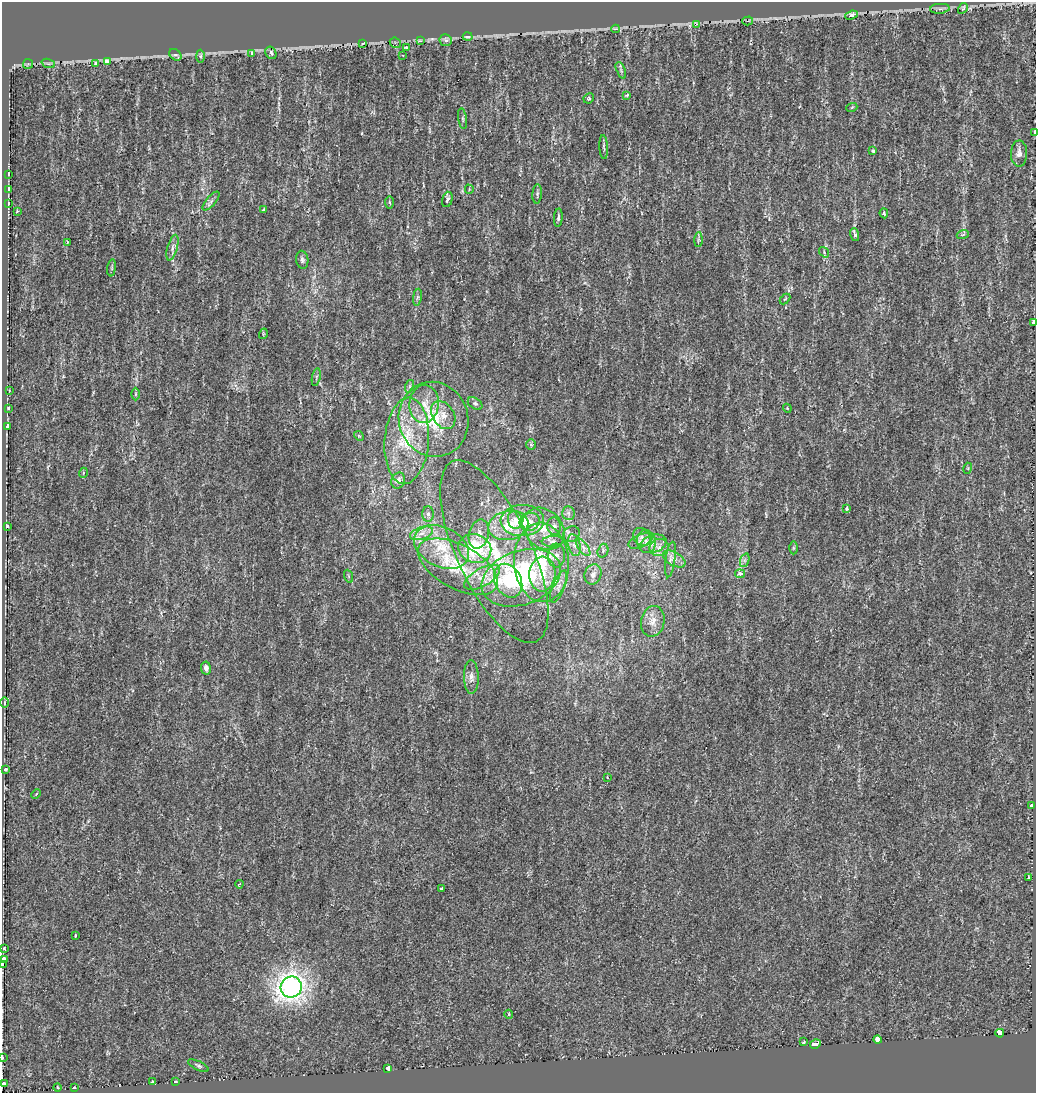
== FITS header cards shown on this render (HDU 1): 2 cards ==
NAXIS1  =                 1034
NAXIS2  =                 1091

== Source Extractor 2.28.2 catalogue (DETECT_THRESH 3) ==
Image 1034 x 1091 px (HDU 1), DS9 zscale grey, 1 PNG px = 1 image px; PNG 1038 x 1095 px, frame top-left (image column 1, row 1091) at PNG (2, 2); each listed source drawn as its Kron ellipse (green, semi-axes under 4 px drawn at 4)
Background 1.16e-05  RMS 0.0022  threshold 0.0066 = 3 sigma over >= 5 px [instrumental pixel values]
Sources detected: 140; all 140 listed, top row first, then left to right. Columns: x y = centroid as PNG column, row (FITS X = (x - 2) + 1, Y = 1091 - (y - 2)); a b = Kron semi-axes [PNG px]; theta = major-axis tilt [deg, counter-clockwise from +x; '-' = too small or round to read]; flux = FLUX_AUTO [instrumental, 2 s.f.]
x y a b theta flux
963 8 6 4 58 0.28
940 9 10 5 5 0.37
851 15 6 4 21 0.89
748 21 5 4 - 0.2
697 24 3 3 - 0.33
616 29 4 3 - 0.6
468 37 5 4 - 0.53
446 40 6 6 - 0.41
420 41 4 2 - 0.25
363 43 4 3 - 0.44
395 43 6 5 - 0.21
406 47 3 3 - 0.19
271 53 7 5 -61 0.35
252 54 4 3 - 2.1
175 55 7 5 -41 0.56
403 55 2 2 - 0.095
200 56 6 4 -89 0.28
108 61 3 3 - 22
48 63 7 4 -19 0.24
96 63 4 3 - 0.82
28 64 5 5 - 0.26
621 70 9 4 -68 0.35
627 95 3 2 - 0.3
589 98 5 5 - 0.21
852 107 5 3 - 0.14
463 119 10 4 -81 0.26
1034 132 4 2 - 0.77
604 147 12 3 -87 0.31
873 151 4 3 - 0.26
1019 153 13 8 89 1.1
8 174 3 3 - 0.42
469 189 4 3 - 0.14
8 190 4 3 - 0.69
537 194 9 4 87 0.32
447 199 8 5 74 0.53
211 201 12 4 50 0.5
8 203 3 3 - 0.43
389 203 6 4 -86 0.22
263 210 3 3 - 0.19
17 211 3 2 - 0.13
884 213 5 3 - 0.28
558 218 9 4 86 0.41
963 234 6 3 20 0.19
855 235 6 3 -73 0.43
698 240 7 4 90 0.29
67 242 3 2 - 0.4
172 248 13 5 73 0.63
824 252 6 4 -53 0.21
302 260 9 6 -81 0.4
112 268 9 4 82 0.27
417 297 8 4 81 0.35
785 299 6 3 44 0.17
1034 323 4 3 - 1.9
263 334 5 3 - 0.13
316 377 9 3 79 0.21
410 386 6 4 71 0.24
9 391 3 2 - 0.096
135 394 6 4 90 0.23
475 403 8 5 -35 0.31
424 404 19 14 86 2.5
8 408 3 3 - 0.28
787 408 4 3 - 0.11
443 415 15 10 -57 1.4
434 419 38 34 -71 11
7 426 4 3 - 3.6
359 436 5 4 - 0.18
407 441 43 22 86 9
531 445 5 5 - 0.2
968 468 5 3 - 0.16
83 473 5 3 - 0.13
398 481 8 7 - 0.97
847 509 3 3 - 0.46
568 513 7 6 - 0.41
428 514 8 5 -89 0.41
515 520 9 7 -78 0.71
522 521 22 15 3 4
530 522 10 9 - 1.2
508 525 20 14 12 4.4
7 526 3 3 - 0.87
554 526 9 7 -84 0.62
543 529 23 18 -45 4.2
421 533 12 6 18 0.98
479 534 15 10 76 1.3
571 534 9 7 36 0.59
642 537 10 8 -52 0.69
553 541 11 5 3 0.55
640 541 12 6 23 0.7
646 541 11 9 -79 1.1
653 544 14 8 18 1.1
574 545 11 6 -76 0.77
441 547 29 20 -26 6.2
583 547 10 5 -55 0.67
659 548 10 8 12 0.94
793 548 6 4 -90 0.22
475 549 17 14 -19 8.6
603 551 7 5 72 0.31
494 552 99 37 -65 18
556 556 12 8 87 0.87
670 559 18 5 82 0.73
674 559 12 6 -29 0.82
745 560 7 4 71 0.37
541 562 40 27 -86 11
458 567 44 22 -29 8.7
542 574 17 13 86 3.4
593 574 10 8 70 0.9
740 574 5 4 - 0.52
348 576 7 4 -71 0.2
482 577 20 9 30 2.1
521 578 41 27 20 26
508 581 17 13 -64 4.7
559 587 17 6 67 0.97
653 621 15 11 78 1.3
206 668 6 5 - 0.8
471 677 17 7 -89 0.94
4 703 5 3 - 0.18
5 769 3 3 - 1.3
607 777 2 2 - 0.11
36 794 5 3 - 0.14
1032 805 3 3 - 1.4
1028 877 3 2 - 0.15
239 884 4 3 - 0.15
442 888 3 3 - 0.48
75 935 3 3 - 0.28
4 948 3 3 - 0.24
3 959 4 3 - 5.9
2 964 4 2 - 0.2
291 987 10 10 - 85
509 1014 4 4 - 0.18
1000 1033 4 3 - 9.2
877 1040 4 3 - 4.1
804 1042 3 3 - 0.23
815 1044 5 3 - 6.2
2 1057 4 2 - 0.2
198 1066 11 4 -26 0.32
388 1068 3 3 - 1.4
152 1082 3 3 - 0.31
175 1082 3 3 - 0.93
4 1084 3 3 - 6
57 1088 4 4 - 0.15
74 1088 3 3 - 0.74
At the frame edge (FLAGS 8, measured only in part): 6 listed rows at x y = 1034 132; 1034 323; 3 959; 2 964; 2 1057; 4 1084